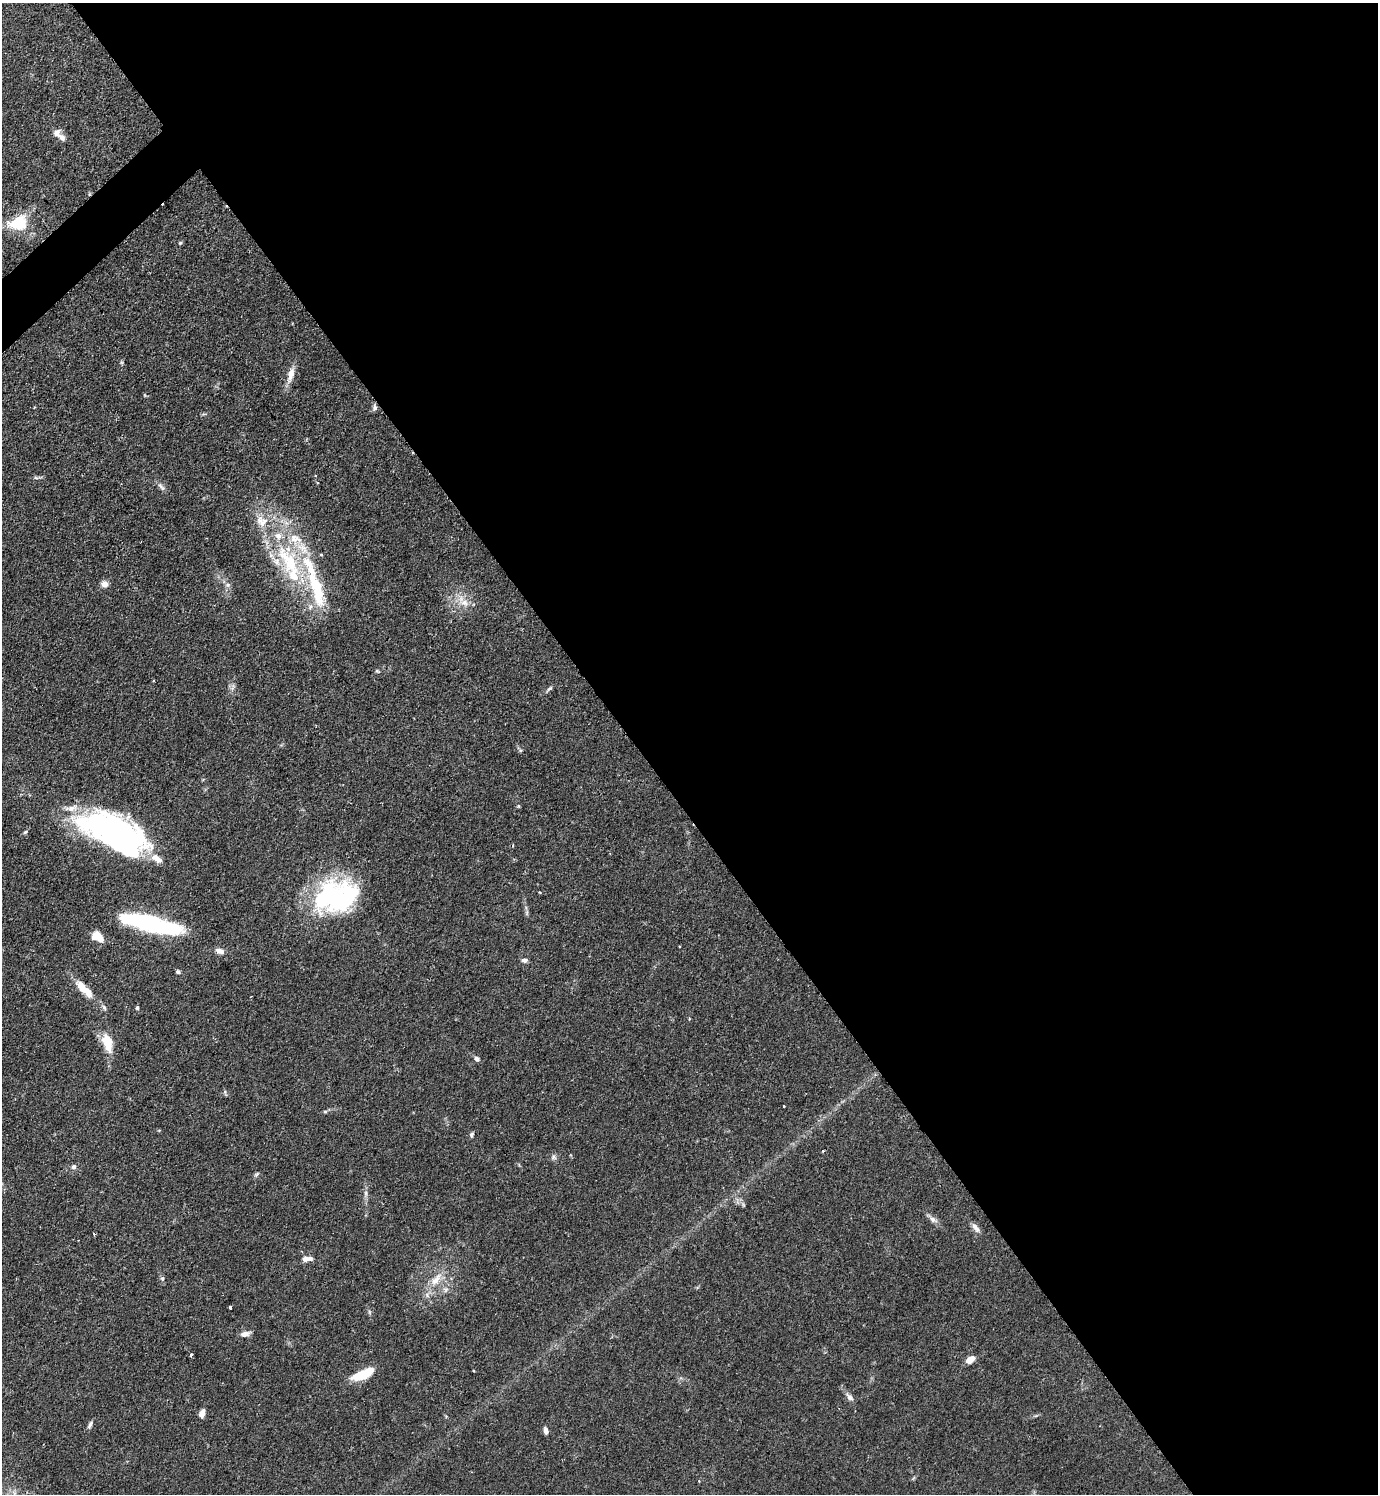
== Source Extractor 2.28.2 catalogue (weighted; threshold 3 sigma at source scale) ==
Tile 8 of 4 x 4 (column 4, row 2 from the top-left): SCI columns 4288-5663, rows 2984-4475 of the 5965 x 5968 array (HDU 1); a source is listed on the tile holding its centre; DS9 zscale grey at full resolution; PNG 1380 x 1496 px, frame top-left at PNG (2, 3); no overlay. Shown black and unused: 55% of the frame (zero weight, under 2 of 3 exposures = <1% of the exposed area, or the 3 px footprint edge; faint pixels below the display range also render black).
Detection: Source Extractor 2.28.2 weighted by HDU 2 'WHT'; one run over the whole footprint, this tile lists its part. Background 0.0833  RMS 0.0061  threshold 0.0273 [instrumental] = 3 sigma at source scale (4.5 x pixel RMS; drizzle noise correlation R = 1.50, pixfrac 1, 0.05/0.05 arcsec/px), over >= 5 px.
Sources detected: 75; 6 inside a brighter object's white glare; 1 cosmic-ray / hot-pixel residue — not listed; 12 inside a brighter listed object's ellipse — not listed separately; the other 56 listed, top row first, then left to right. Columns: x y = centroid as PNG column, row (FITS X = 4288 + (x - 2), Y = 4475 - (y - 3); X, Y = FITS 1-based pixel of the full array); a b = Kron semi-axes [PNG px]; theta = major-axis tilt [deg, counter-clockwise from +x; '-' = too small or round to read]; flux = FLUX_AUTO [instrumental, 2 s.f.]
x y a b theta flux
56 133 10 9 - 3
19 223 20 15 17 22
180 243 5 4 - 0.79
291 374 23 9 76 6.1
374 407 9 6 81 1.7
315 475 3 3 - 0.59
161 487 15 5 -52 2.3
290 562 56 23 -57 63
104 584 7 7 - 3.9
228 585 7 5 -12 1.5
464 603 12 10 -24 5.8
377 671 6 4 -34 0.73
154 680 4 2 - 0.49
549 689 10 4 41 1.3
518 806 4 4 - 0.63
25 832 6 4 44 0.86
115 832 61 31 -32 160
339 898 54 34 13 93
145 922 47 12 -11 96
97 936 11 8 -34 11
679 946 2 2 - 0.51
220 951 12 7 -17 3.2
525 960 8 5 -3 1.8
178 972 5 4 - 1.1
84 989 26 9 -45 12
104 1007 7 5 -71 1.5
137 1007 4 4 - 1.2
107 1042 27 12 -74 12
477 1059 7 6 - 1.6
225 1092 6 4 -74 0.94
784 1106 3 3 - 0.84
325 1111 6 4 -1 0.85
471 1134 7 5 58 1.1
823 1151 3 2 - 0.68
553 1157 8 7 - 1.7
74 1166 6 5 - 1.9
257 1174 8 4 36 1.1
366 1193 7 4 -90 1.4
933 1220 12 7 -33 2.8
975 1228 15 6 -53 3
94 1234 3 2 - 0.94
305 1259 8 7 - 2.9
162 1278 6 5 - 0.97
436 1279 23 10 52 9.6
446 1289 9 6 82 2
230 1307 3 3 - 1.3
245 1334 12 6 12 3.2
191 1355 3 3 - 1.8
970 1360 8 6 37 6.8
474 1371 3 2 - 0.53
364 1373 24 7 24 21
850 1397 12 7 -48 2.5
202 1413 10 6 74 3.4
90 1425 10 5 63 1.7
546 1431 8 5 -75 2
699 1481 3 3 - 0.4